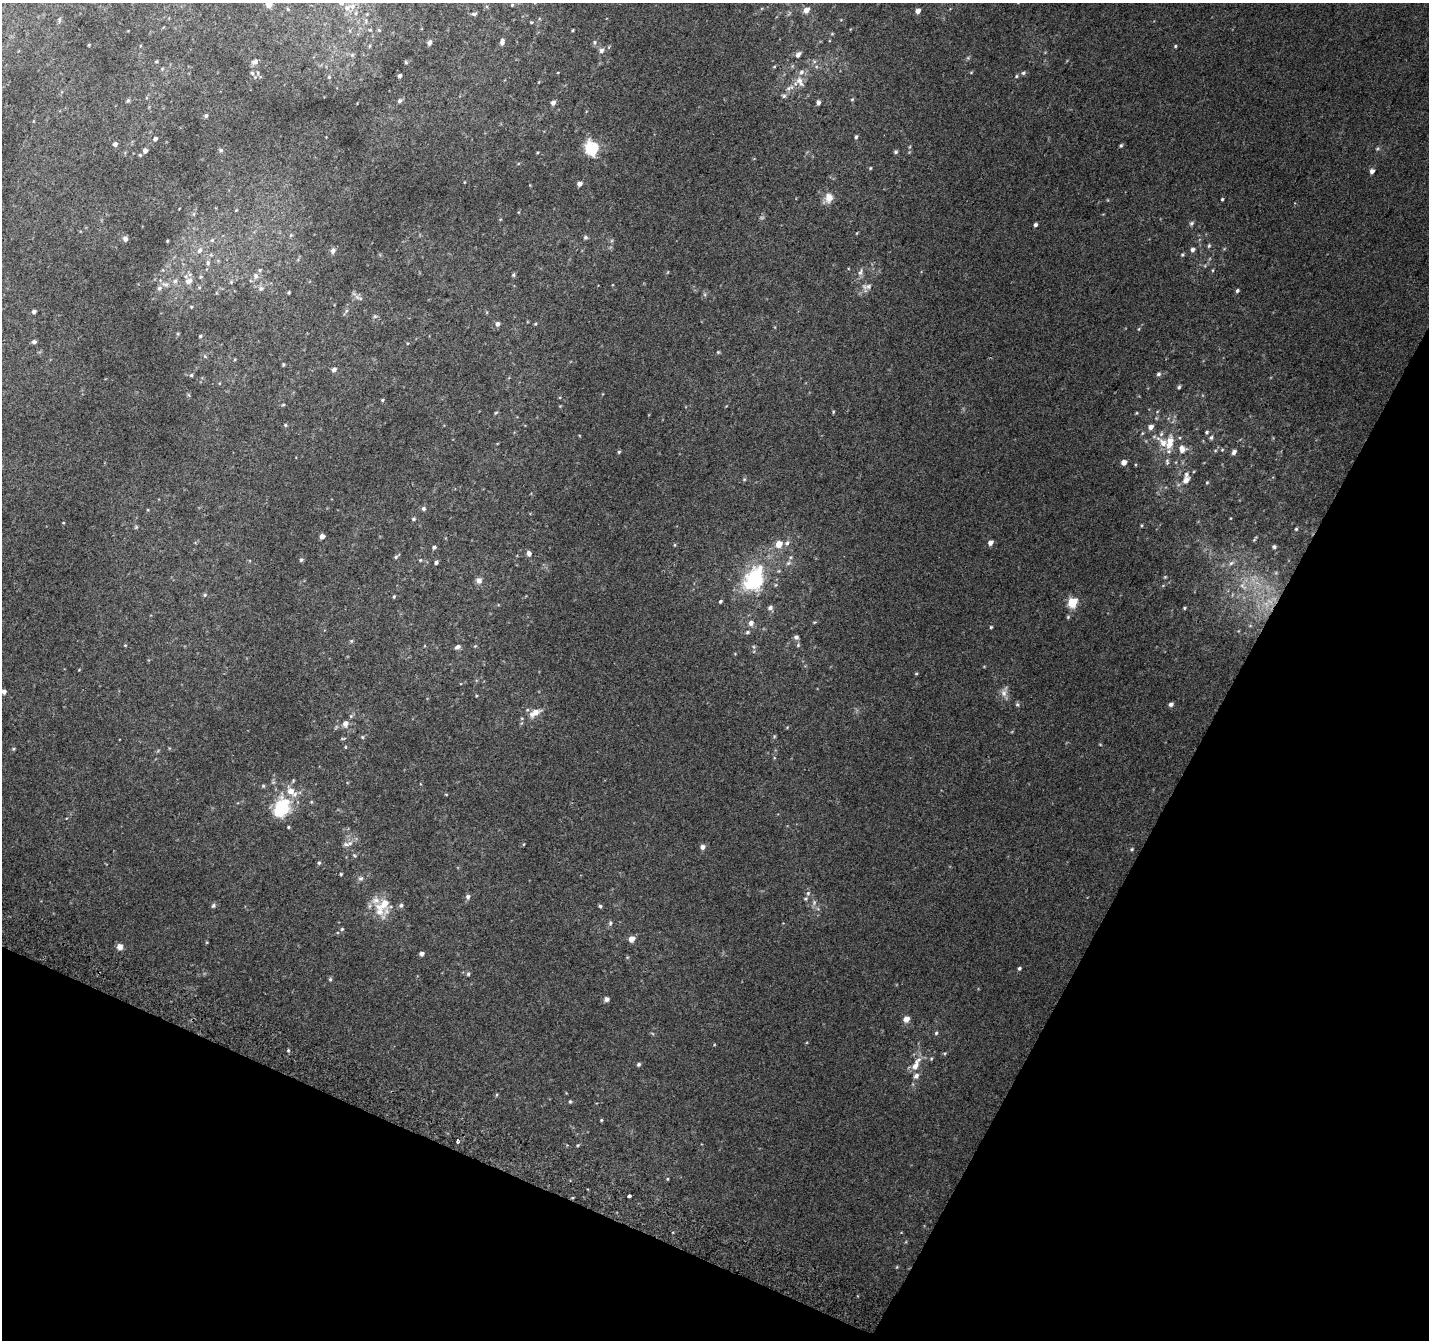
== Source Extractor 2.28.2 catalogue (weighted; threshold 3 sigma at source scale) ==
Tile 15 of 4 x 4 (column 3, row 4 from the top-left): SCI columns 2884-4310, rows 308-1645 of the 5758 x 5899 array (HDU 1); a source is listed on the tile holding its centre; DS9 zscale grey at full resolution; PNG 1431 x 1342 px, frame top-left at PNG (2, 3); no overlay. Shown black and unused: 24% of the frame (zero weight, under 2 of 3 exposures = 2% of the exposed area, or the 3 px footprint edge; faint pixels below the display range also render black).
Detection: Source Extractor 2.28.2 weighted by HDU 2 'WHT'; one run over the whole footprint, this tile lists its part. Background 0.0817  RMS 0.014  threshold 0.0628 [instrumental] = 3 sigma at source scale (4.5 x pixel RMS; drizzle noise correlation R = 1.50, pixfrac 1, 0.0396/0.0396 arcsec/px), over >= 5 px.
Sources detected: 239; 2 too faint to see at this stretch — not listed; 18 inside a brighter listed object's ellipse — not listed separately; the other 219 listed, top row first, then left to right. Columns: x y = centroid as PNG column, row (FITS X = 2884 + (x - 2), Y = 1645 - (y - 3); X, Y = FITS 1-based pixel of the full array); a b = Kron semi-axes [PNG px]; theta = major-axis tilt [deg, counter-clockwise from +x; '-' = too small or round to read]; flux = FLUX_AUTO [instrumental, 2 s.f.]
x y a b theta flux
269 4 7 7 - 10
512 5 3 3 - 1.2
352 6 10 9 - 9.6
806 10 5 5 - 12
918 11 4 4 - 8
474 14 7 4 0 2.6
60 19 7 4 71 2.3
531 22 3 3 - 1.2
379 30 5 4 - 1.8
573 30 4 3 - 1.1
502 42 7 4 84 5.7
595 42 7 6 - 3.1
429 43 6 4 69 5.1
89 45 5 3 - 1.1
369 46 6 3 71 1.6
1175 46 5 4 - 1.6
601 50 8 6 65 4.9
798 54 8 5 48 5
352 55 6 5 - 2.6
255 62 9 6 24 4.6
406 62 5 4 - 1.6
774 67 5 3 - 1.3
162 69 5 4 - 1.6
971 72 5 3 - 1.2
252 73 8 5 -59 3.5
1023 73 7 5 30 2.6
400 76 4 4 - 3.4
1016 76 5 4 - 1.6
329 77 5 5 - 2.3
800 81 16 8 -64 11
790 88 12 6 19 6.1
784 96 6 5 - 2.7
852 99 5 3 - 1.4
128 100 6 5 - 2.1
400 101 6 5 - 3.3
818 102 5 4 - 4.5
553 103 6 5 - 5.3
206 116 5 4 - 2.6
856 137 5 4 - 2.6
155 139 4 4 - 4.3
115 144 5 5 - 4.2
1121 145 5 4 - 2
591 148 6 6 - 200
221 150 6 5 - 2.4
145 151 5 5 - 5.3
896 152 5 4 - 2.3
870 168 4 4 - 1.3
1372 171 5 4 - 6.4
464 182 4 3 - 0.92
579 184 4 4 - 6.7
829 198 13 10 88 13
1222 199 4 3 - 1.7
236 210 4 3 - 1.2
193 214 6 4 90 2
1191 223 6 5 - 2.9
1035 225 4 4 - 3.3
857 233 4 3 - 1
291 235 6 4 45 1.8
585 237 6 5 - 2.4
125 239 7 6 - 4.3
212 240 6 5 - 2.3
167 241 4 3 - 1.1
1209 246 6 4 69 2
200 250 10 6 61 6
333 250 8 6 63 4.8
1192 250 5 5 - 4.1
1182 254 5 4 - 1.8
208 263 7 5 -78 3.7
1213 270 5 3 - 1.3
860 272 11 5 69 5
513 275 6 4 90 2
256 276 9 7 89 6.1
201 277 6 4 21 1.8
175 281 7 6 - 4.8
189 281 12 9 31 9.8
231 282 5 5 - 2.2
165 284 13 6 -14 6
867 286 15 7 2 6.9
199 287 5 5 - 2.1
261 288 8 7 - 4.8
1237 291 5 4 - 2.3
289 292 3 3 - 1.7
359 298 14 5 -25 4.4
191 307 4 4 - 1.5
34 311 4 4 - 3.3
346 311 6 4 71 2
375 316 6 5 - 2.3
497 324 6 5 - 4.5
535 324 5 3 - 1.4
1139 329 5 3 - 1.3
178 334 5 4 - 1.6
200 336 5 4 - 1.9
34 342 6 5 - 3.6
718 352 4 4 - 1.6
205 356 5 5 - 2.1
283 364 5 4 - 1.5
334 369 5 5 - 5.1
1158 374 6 5 - 3.1
191 375 5 5 - 2.2
1179 387 5 4 - 2.3
189 395 6 4 -70 1.8
382 400 5 4 - 1.7
283 405 6 4 2 1.4
560 406 4 4 - 1.1
496 412 5 3 - 1.3
833 412 5 3 - 1.4
1136 413 4 3 - 1.4
285 425 5 4 - 1.9
1207 432 5 4 - 1.9
1211 437 5 5 - 2.6
1163 443 26 22 -5 35
1222 450 5 3 - 1.3
619 452 5 4 - 1.7
1234 452 6 5 - 4.4
1124 462 4 4 - 9.4
744 479 5 4 - 1.8
1186 480 9 7 54 8.2
1207 483 5 4 - 1.5
423 509 5 5 - 3
414 519 5 5 - 1.9
63 523 4 2 - 0.89
1142 525 5 3 - 1.3
136 527 6 4 46 1.6
1296 529 4 4 - 1.7
322 536 4 4 - 7.5
1255 539 8 3 61 1.7
787 543 8 6 59 4.3
990 543 5 4 - 7.2
779 544 6 6 - 17
675 545 5 3 - 1.3
434 547 5 4 - 3.3
1274 547 5 4 - 2.4
529 553 6 5 - 6.4
396 557 8 4 38 2.7
301 560 5 4 - 2.6
420 560 5 4 - 1.5
436 562 5 4 - 3.2
788 563 7 5 22 3.6
1231 563 6 6 - 3.4
1165 577 5 3 - 1.2
754 579 35 23 60 110
479 580 8 8 - 6.1
1243 586 14 7 -45 9.9
205 595 6 4 22 2.1
394 597 4 3 - 1.6
720 601 5 4 - 2.2
1072 602 6 5 - 77
770 608 6 6 - 4.6
1184 608 4 3 - 1.4
1068 617 6 5 - 1.7
814 622 5 3 - 1.2
751 623 6 6 - 6.3
1250 626 6 4 19 1.6
991 627 4 3 - 1.5
747 632 6 5 - 2.7
796 637 6 6 - 4
351 641 5 5 - 1.8
125 645 4 4 - 1.2
798 645 6 4 48 1.8
475 646 4 4 - 1.4
457 647 8 5 34 4.5
754 647 6 4 -71 1.9
79 670 5 3 - 1.1
916 673 5 3 - 1.4
4 692 4 4 - 4.9
1004 693 13 8 -89 8.2
476 696 4 3 - 1.1
1171 704 5 4 - 4.4
1017 705 6 5 - 2.4
535 712 15 9 24 13
345 724 7 6 - 7.5
774 736 5 5 - 1.6
362 737 5 4 - 1.7
343 738 8 3 11 1.4
345 747 5 3 - 1.2
13 749 5 4 - 1.6
263 786 5 4 - 1.8
446 794 5 3 - 1
281 808 22 16 61 66
288 827 4 3 - 1.4
350 843 9 6 15 5.5
702 847 6 5 - 5.9
1132 849 5 4 - 1.6
354 855 5 4 - 1.7
319 863 5 4 - 2
341 874 3 3 - 1.4
361 878 8 6 33 3.7
808 893 6 6 - 2.8
468 897 7 6 - 4.1
805 899 6 5 - 2.1
814 902 9 5 65 3.9
384 904 23 12 34 28
401 905 6 6 - 3.3
213 906 7 6 - 2.7
600 906 4 4 - 2.3
610 923 6 5 - 2.8
342 929 5 4 - 1.9
631 939 5 5 - 14
120 947 8 7 - 6.5
421 954 5 4 - 4.6
627 957 5 3 - 1.3
1019 968 4 4 - 2.3
468 974 5 4 - 2.4
330 979 6 4 68 2.1
606 999 5 5 - 5.5
906 1019 5 5 - 11
936 1033 5 4 - 2.1
288 1050 5 3 - 1.6
945 1053 5 4 - 1.7
931 1059 5 4 - 1.6
638 1064 5 4 - 2.9
916 1064 20 8 62 16
496 1095 5 3 - 1.2
570 1101 5 4 - 1.8
601 1120 4 4 - 1.4
458 1140 4 3 - 4.3
578 1145 5 4 - 1.4
667 1179 4 3 - 1.2
629 1196 4 3 - 6.7
Isophote crosses this tile's border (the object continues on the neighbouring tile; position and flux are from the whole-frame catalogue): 1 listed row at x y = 269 4